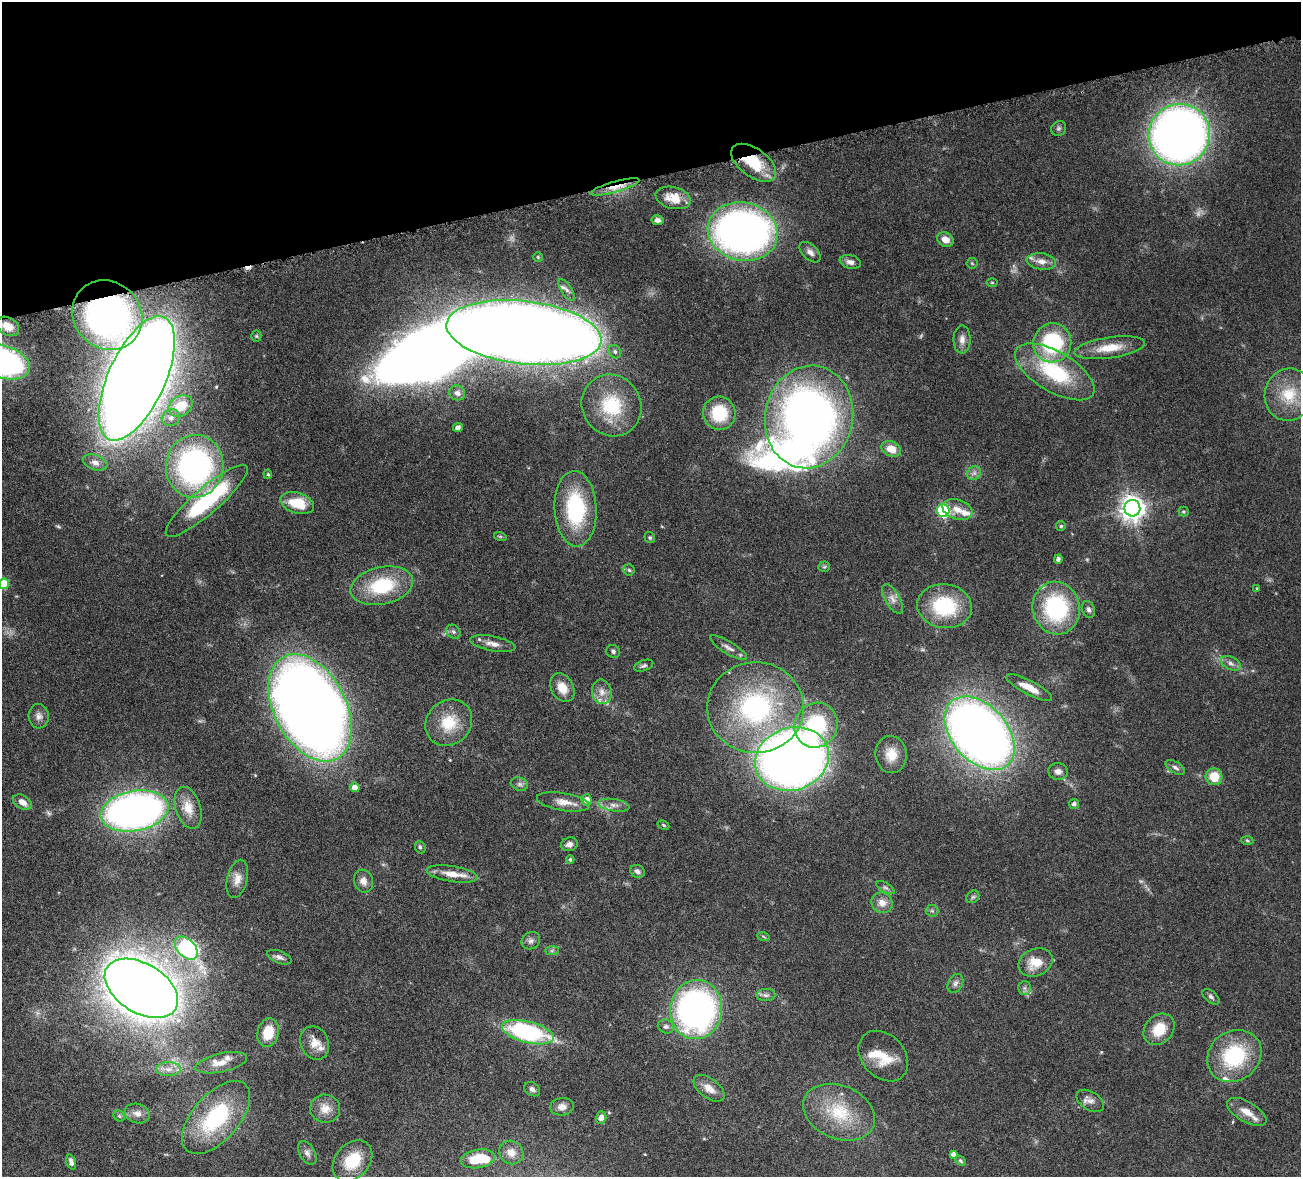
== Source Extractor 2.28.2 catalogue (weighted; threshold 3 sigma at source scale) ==
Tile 3 of 4 x 4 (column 3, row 1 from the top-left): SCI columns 2757-4055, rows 3859-5033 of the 5511 x 5251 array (HDU 1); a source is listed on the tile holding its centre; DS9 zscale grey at full resolution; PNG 1303 x 1179 px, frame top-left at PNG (2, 2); each listed source drawn as its Kron ellipse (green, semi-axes under 4 px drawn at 4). Shown black and unused: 15% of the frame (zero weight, under 4 of 8 exposures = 8% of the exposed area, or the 3 px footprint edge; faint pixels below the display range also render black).
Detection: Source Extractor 2.28.2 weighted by HDU 2 'WHT'; one run over the whole footprint, this tile lists its part. Background 0.116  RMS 0.0034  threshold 0.0138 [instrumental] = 3 sigma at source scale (4.09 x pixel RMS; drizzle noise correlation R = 1.36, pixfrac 0.8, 0.05/0.05 arcsec/px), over >= 5 px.
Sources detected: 155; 2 too faint to see at this stretch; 2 inside a brighter object's white glare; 1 cosmic-ray / hot-pixel residue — neither listed nor drawn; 10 inside a brighter listed object's ellipse — not listed separately; the other 140 listed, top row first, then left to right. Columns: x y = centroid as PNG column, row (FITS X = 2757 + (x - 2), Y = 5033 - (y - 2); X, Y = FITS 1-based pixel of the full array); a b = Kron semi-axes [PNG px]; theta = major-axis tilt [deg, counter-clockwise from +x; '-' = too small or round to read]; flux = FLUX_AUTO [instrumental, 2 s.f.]
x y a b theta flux
1059 128 8 7 - 0.7
1179 135 31 30 - 250
754 163 26 14 -36 9.6
615 187 25 5 16 3.6
673 198 18 10 -14 4.4
657 220 6 5 - 1.3
743 232 35 29 -13 170
945 240 8 7 - 2.4
810 252 13 7 -42 1.5
538 257 5 5 - 0.39
1041 261 15 8 -7 2.5
850 262 11 6 -12 1.5
972 263 5 5 - 0.38
992 282 5 3 - 0.31
567 290 12 5 -56 1.1
107 315 36 33 -42 130
8 326 12 8 -30 3.7
524 333 78 31 -7 810
256 336 5 5 - 0.42
962 339 14 8 89 2
1052 343 20 19 - 25
1110 348 35 10 8 6.9
615 352 7 5 -58 0.72
2 362 29 16 -18 84
1055 372 44 20 -30 24
137 378 67 28 66 920
457 393 8 7 - 1.1
1289 395 26 24 76 11
612 405 31 29 -56 17
181 406 13 10 33 7.5
719 413 17 16 - 13
809 417 51 44 78 210
171 418 9 8 - 1.6
458 427 5 4 - 0.89
891 449 10 7 -25 4.1
95 462 12 7 -18 1.7
195 466 31 29 81 80
974 473 7 6 - 1.1
268 474 5 4 - 0.33
207 501 53 13 41 34
297 503 17 10 -17 8.5
1132 508 8 8 - 270
575 509 38 21 -87 27
957 510 15 10 -18 3
943 511 6 6 - 37
1183 512 5 5 - 0.44
1061 526 5 5 - 0.49
500 536 6 4 -18 0.42
650 538 6 5 - 0.45
1058 559 4 4 - 0.92
824 567 6 5 - 0.41
629 570 5 5 - 0.53
4 584 5 5 - 10
382 586 32 18 13 18
1257 588 4 4 - 0.24
892 599 16 7 -60 2
944 606 27 22 -7 21
1056 608 26 23 -79 32
1088 609 9 6 -69 0.9
453 632 8 6 -44 0.78
493 644 23 7 -10 2.5
729 648 21 6 -31 1.9
613 651 7 6 - 0.72
1231 663 10 6 -26 1.3
644 666 10 5 20 0.74
562 688 15 11 -60 4.5
1029 688 25 7 -27 4.6
602 692 12 10 -79 2.5
310 708 57 36 -62 490
756 708 48 45 0 55
39 716 12 10 -86 1.7
449 723 24 22 43 9.3
816 725 23 21 60 23
979 733 42 28 -49 330
891 754 19 15 -84 5
792 759 37 31 19 330
1175 767 11 5 -31 1
1058 771 10 8 -8 1.7
1214 777 8 8 - 6.1
519 784 9 6 -16 0.92
355 787 5 5 - 1.9
587 800 5 5 - 2.5
22 802 10 6 -31 2.1
563 802 27 8 -9 3.6
1074 804 5 5 - 0.97
614 805 16 6 -9 1.9
188 808 22 12 -72 4.8
135 811 34 20 10 170
663 825 6 4 -28 0.38
1247 840 6 4 -3 0.4
569 844 8 6 16 1.4
420 847 6 5 - 0.62
570 859 4 3 - 0.5
637 871 7 6 - 1
452 874 26 8 -9 4.3
237 879 19 10 77 2.9
363 881 11 9 -72 2.1
885 888 10 5 -30 0.72
973 897 7 5 43 0.61
882 903 11 10 - 2.6
932 911 6 6 - 0.64
763 936 6 4 -20 0.45
531 941 10 8 30 1.2
186 948 14 8 -45 61
552 951 7 4 1 0.59
279 957 13 6 -20 1.2
1035 962 18 13 24 6.1
955 983 10 7 61 1.2
141 988 40 24 -31 790
1024 988 6 6 - 0.81
766 995 9 6 -1 1
1211 997 10 5 -41 0.84
696 1010 29 26 82 110
666 1026 8 7 - 0.93
1159 1029 17 14 47 7
528 1032 27 10 -14 40
268 1033 14 10 75 7.5
315 1043 17 14 -66 4
883 1056 28 21 -47 8.4
1234 1056 28 24 38 24
221 1063 26 9 12 4.1
168 1069 12 7 0 2.2
709 1088 18 10 -37 3.3
532 1089 8 6 -35 0.96
1090 1101 15 9 -33 1.9
562 1107 12 8 6 2
325 1109 15 14 - 3.7
839 1112 37 26 -23 16
1247 1112 22 10 -30 3.9
137 1113 13 9 -18 2
119 1116 6 5 - 0.52
216 1117 44 23 48 28
601 1118 6 5 - 1.7
307 1153 13 7 -60 1.4
511 1153 12 11 - 2.6
953 1154 4 4 - 1.2
478 1159 17 9 10 8.8
352 1161 23 17 47 10
960 1161 6 4 -41 0.46
71 1162 8 4 -73 1.3
Overlapping masked pixels (flux is a lower limit): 3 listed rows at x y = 754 163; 615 187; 107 315
Isophote crosses this tile's border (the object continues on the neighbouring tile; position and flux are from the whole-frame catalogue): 2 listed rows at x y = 2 362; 4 584